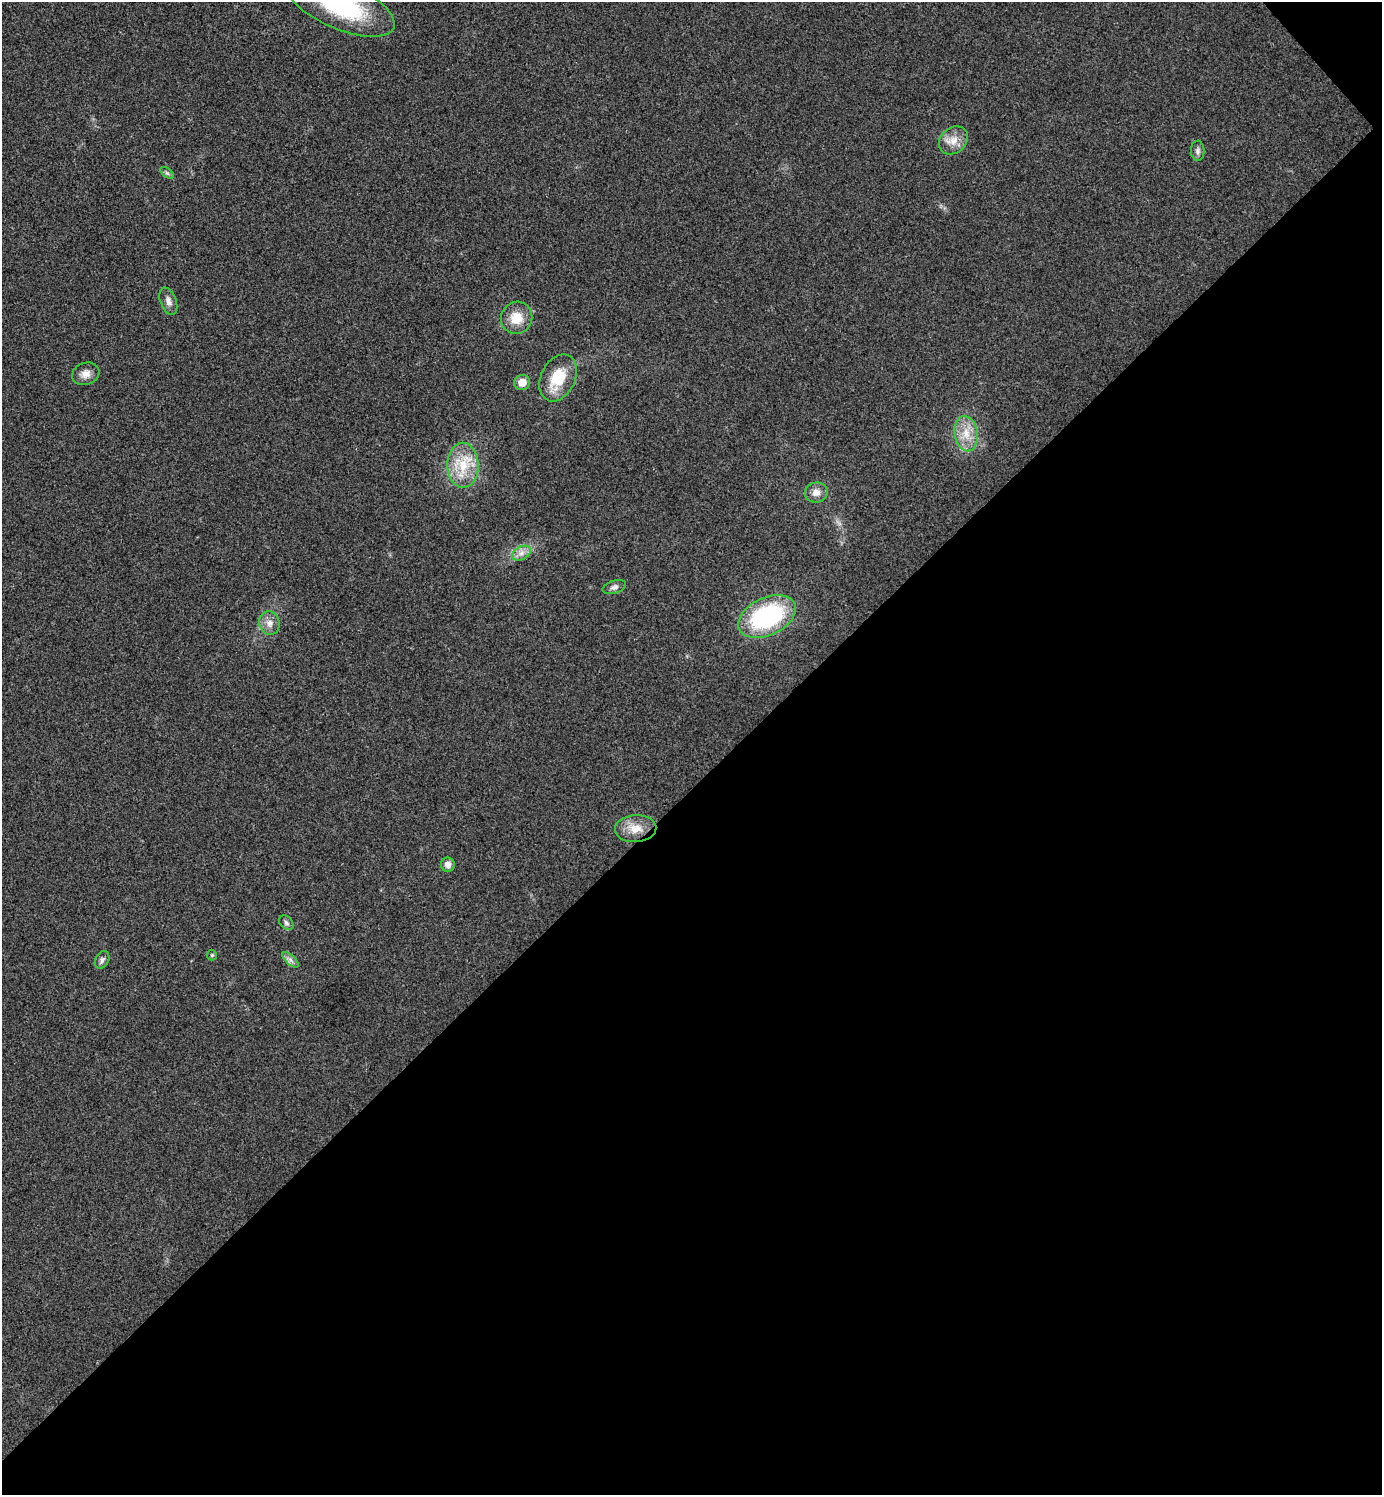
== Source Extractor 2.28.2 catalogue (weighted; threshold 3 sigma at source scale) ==
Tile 12 of 4 x 4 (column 4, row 3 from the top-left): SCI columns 4441-5820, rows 1497-2989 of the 5980 x 5981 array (HDU 1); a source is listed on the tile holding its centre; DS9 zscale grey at full resolution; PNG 1384 x 1497 px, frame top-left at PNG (2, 2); each listed source drawn as its Kron ellipse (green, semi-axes under 4 px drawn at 4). Shown black and unused: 48% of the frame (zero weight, under 3 of 4 exposures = <1% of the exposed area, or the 3 px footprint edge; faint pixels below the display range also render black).
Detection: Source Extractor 2.28.2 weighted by HDU 2 'WHT'; one run over the whole footprint, this tile lists its part. Background 0.0281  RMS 0.0053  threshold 0.024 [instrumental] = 3 sigma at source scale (4.5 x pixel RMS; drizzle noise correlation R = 1.50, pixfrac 1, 0.05/0.05 arcsec/px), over >= 5 px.
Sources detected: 22; all 22 listed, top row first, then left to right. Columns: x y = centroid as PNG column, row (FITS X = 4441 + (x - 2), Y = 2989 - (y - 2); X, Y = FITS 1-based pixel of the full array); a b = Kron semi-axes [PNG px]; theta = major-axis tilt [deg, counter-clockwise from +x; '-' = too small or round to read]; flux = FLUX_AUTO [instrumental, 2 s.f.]
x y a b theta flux
341 5 58 23 -23 58
953 140 16 12 41 6.5
1198 151 10 7 -88 1.8
167 173 8 4 -36 0.96
168 301 14 8 -69 3
517 318 16 15 - 10
86 374 14 11 20 4.4
558 378 25 17 64 17
522 382 8 7 - 6.3
966 434 18 11 -81 9.1
463 465 22 15 -88 16
816 492 11 10 - 4
521 553 10 6 27 3
614 587 12 6 16 2
767 616 30 19 25 72
269 623 12 10 -76 4
636 829 21 13 3 8.9
448 865 7 7 - 3
286 923 8 6 -46 1.4
212 955 5 5 - 0.65
102 960 9 6 61 1.8
291 960 10 4 -42 1.9
Isophote crosses this tile's border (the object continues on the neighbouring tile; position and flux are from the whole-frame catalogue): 1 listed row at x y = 341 5